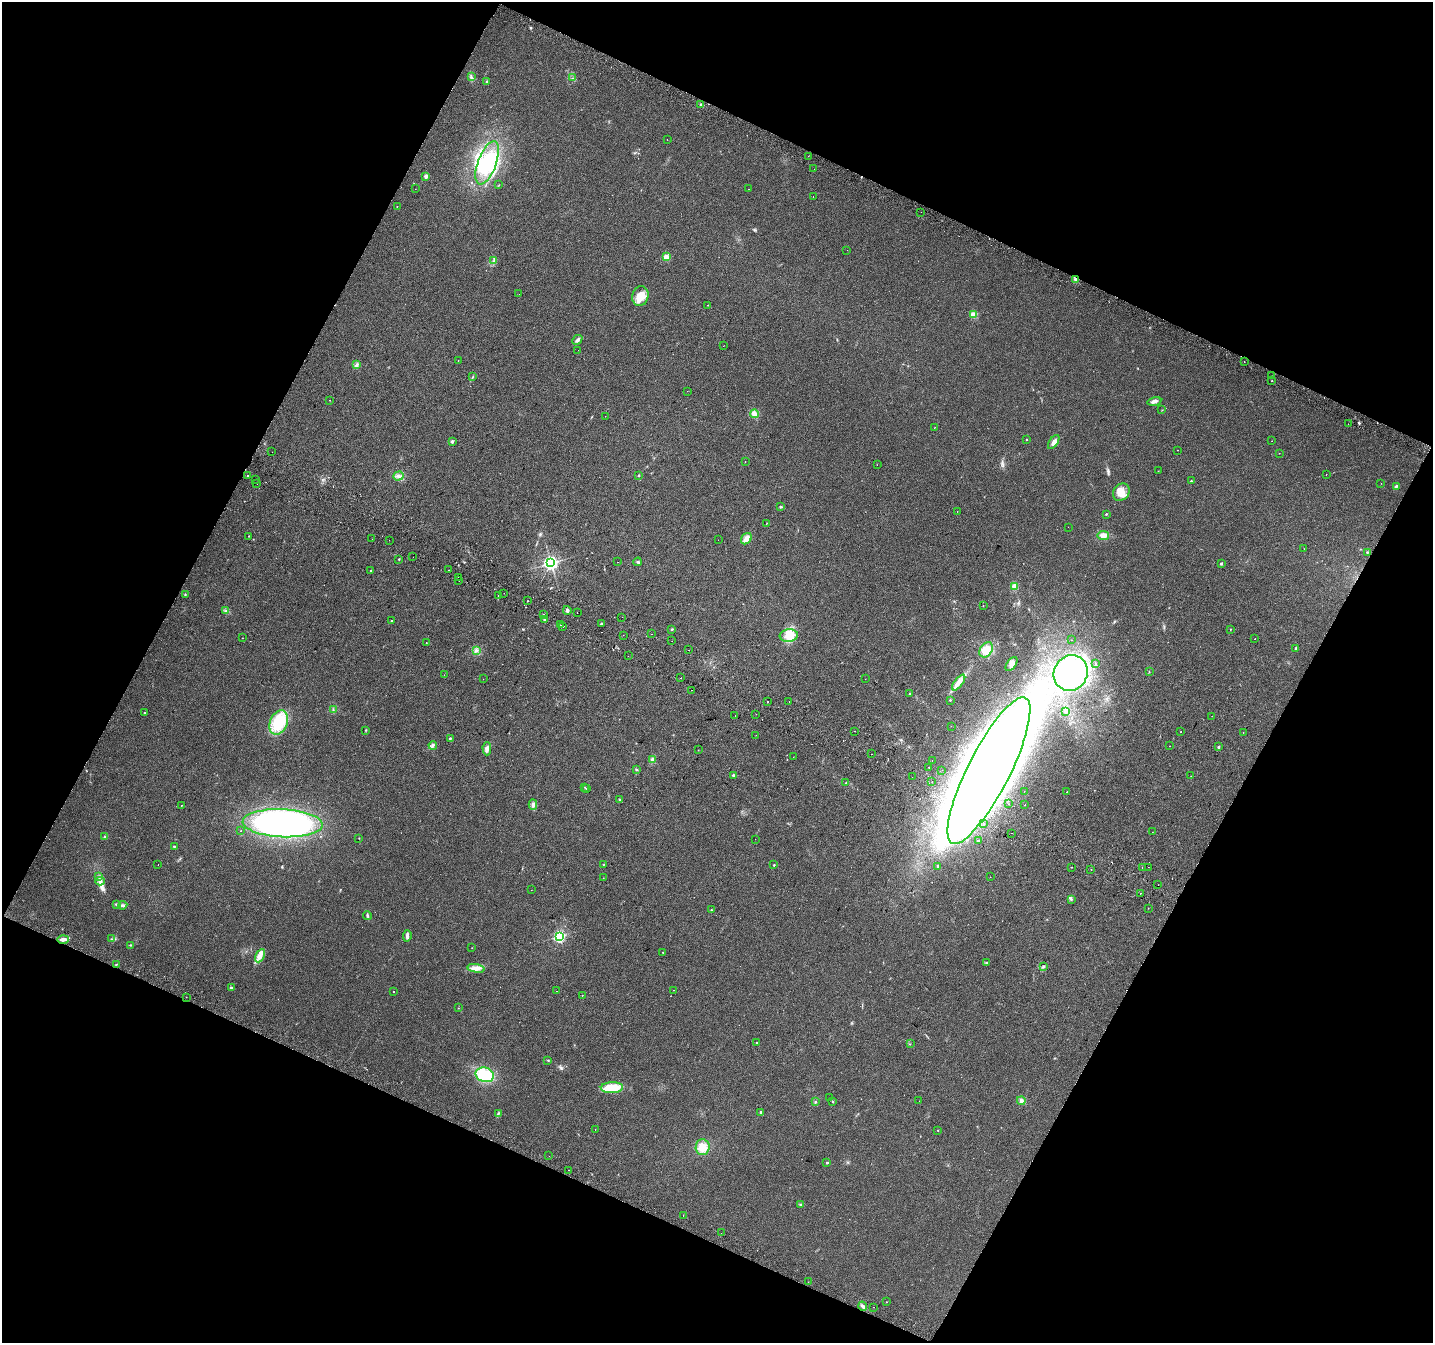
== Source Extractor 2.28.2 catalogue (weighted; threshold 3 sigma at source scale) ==
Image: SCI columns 38-5761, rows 322-5684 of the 5790 x 5939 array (HDU 1 of 3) = the unmasked area's bounding box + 8 px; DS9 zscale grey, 4 x 4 block average (1 PNG px = mean of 4 x 4 image px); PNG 1435 x 1345 px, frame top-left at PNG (2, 2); each listed source drawn as its Kron ellipse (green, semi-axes under 4 px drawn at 4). Shown black and unused: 45% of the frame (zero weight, under 2 of 3 exposures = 3% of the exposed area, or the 3 px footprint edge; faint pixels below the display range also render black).
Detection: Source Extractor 2.28.2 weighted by HDU 2 'WHT'. Background 0.05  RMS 0.0078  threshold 0.0351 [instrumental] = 3 sigma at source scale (4.5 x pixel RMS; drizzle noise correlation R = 1.50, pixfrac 1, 0.0396/0.0396 arcsec/px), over >= 5 px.
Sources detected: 270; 4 inside a brighter object's white glare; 18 cosmic-ray / hot-pixel residue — neither listed nor drawn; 4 inside a brighter listed object's ellipse — not listed separately; the other 244 listed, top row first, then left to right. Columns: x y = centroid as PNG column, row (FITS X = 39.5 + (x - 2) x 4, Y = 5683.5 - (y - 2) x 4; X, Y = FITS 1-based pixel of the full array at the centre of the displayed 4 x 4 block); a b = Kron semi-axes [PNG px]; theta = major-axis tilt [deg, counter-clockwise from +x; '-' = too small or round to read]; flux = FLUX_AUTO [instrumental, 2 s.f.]
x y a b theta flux
471 77 2 2 - 2.4
572 78 2 2 - 1.8
487 81 2 2 - 7.5
701 105 3 3 - 7.4
667 139 2 2 - 0.72
808 156 2 2 - 0.89
487 163 23 9 70 190
814 169 2 2 - 4.6
426 176 2 2 - 46
499 185 2 2 - 1.2
415 189 2 2 - 0.67
749 189 2 2 - 1.3
813 196 2 2 - 0.73
397 206 2 2 - 2.1
921 212 2 2 - 5.8
847 250 2 2 - 1
666 257 2 2 - 110
494 261 4 2 - 4.8
1076 279 3 3 - 9.5
519 294 2 2 - 4.6
640 296 10 8 77 64
708 305 2 2 - 0.95
974 315 2 2 - 200
577 340 6 3 43 12
723 346 2 2 - 0.75
578 350 2 2 - 0.9
458 361 2 2 - 0.99
1244 361 2 2 - 15
356 365 3 2 - 5.2
1271 376 2 2 - 1.9
473 377 3 2 - 3
1272 381 2 2 - 3.8
687 391 2 2 - 2.5
329 400 2 2 - 4.3
1154 401 7 3 13 17
1162 410 2 2 - 1.3
754 414 4 3 - 11
605 416 2 2 - 0.94
1348 424 2 2 - 0.59
935 427 2 2 - 1.1
1026 439 2 2 - 5.6
452 441 2 2 - 31
1272 441 2 2 - 0.78
1054 442 8 4 56 18
1177 450 2 2 - 1.5
272 452 2 2 - 2.9
1279 453 2 2 - 0.78
745 462 2 2 - 0.89
877 465 2 2 - 5.1
1158 471 2 2 - 1.6
1326 474 2 2 - 3.1
248 475 2 2 - 17
639 475 2 2 - 3.6
398 476 5 2 - 9.3
255 479 2 2 - 3.8
1191 481 2 2 - 5.6
257 483 2 2 - 5.2
1381 483 2 2 - 0.7
1396 486 4 2 - 7
1121 492 9 7 53 42
781 507 3 2 - 4.2
957 511 2 2 - 1.8
1106 514 2 2 - 4
767 523 2 2 - 1.3
1068 527 2 2 - 0.56
249 536 2 2 - 3.2
1103 536 6 4 -8 30
372 539 2 2 - 1.7
746 539 6 4 48 20
389 540 2 2 - 1.6
718 540 2 2 - 0.74
1304 549 2 2 - 1.5
1367 552 2 2 - 3.6
413 557 2 2 - 0.78
399 559 2 2 - 5.4
617 562 2 2 - 5.5
638 562 4 2 - 5.8
551 563 3 2 - 1700
1221 564 3 2 - 6.1
371 570 2 2 - 2.2
449 570 2 2 - 3.3
458 577 2 2 - 0.74
459 580 2 2 - 2.6
1014 586 2 2 - 44
504 593 2 2 - 1.2
185 595 3 2 - 3.4
498 596 2 2 - 1.7
527 601 2 2 - 2.6
983 606 2 2 - 2.3
567 610 4 2 - 9.6
226 611 2 2 - 4.3
577 612 2 2 - 5.9
543 615 2 2 - 3.1
622 617 2 2 - 0.84
544 620 2 2 - 2.5
391 621 2 2 - 3.7
601 624 2 2 - 6.5
561 625 2 2 - 4.8
563 627 2 2 - 1.8
672 629 3 2 - 2.6
1230 629 2 2 - 3.2
652 634 2 2 - 1.9
623 635 2 2 - 3.6
789 635 9 6 5 43
242 638 2 2 - 1.1
1255 639 2 2 - 39
1071 640 2 2 - 3
672 641 2 2 - 1.3
426 643 2 2 - 2.4
1296 648 2 2 - 24
689 650 2 2 - 6.1
986 650 8 6 56 59
476 651 3 2 - 5.1
628 656 2 2 - 1.9
1012 664 8 4 54 23
1095 664 4 2 - 3.4
1149 672 2 2 - 1.7
1071 673 18 16 62 220
444 675 2 2 - 0.81
681 678 2 2 - 1.8
483 679 2 2 - 1.1
865 679 2 2 - 1.2
959 683 9 3 53 26
691 690 2 2 - 2.2
909 694 2 2 - 1.7
950 700 2 2 - 6.8
767 701 2 2 - 5
789 702 2 2 - 1.8
333 710 3 2 - 4.1
1065 711 2 2 - 32
144 713 2 2 - 1.8
756 714 2 2 - 0.67
735 716 2 2 - 0.82
1212 716 2 2 - 1.4
279 722 12 8 68 160
951 726 2 2 - 1
366 730 2 2 - 1.7
854 731 2 2 - 8.5
1181 732 2 2 - 3.5
1243 732 2 2 - 1.3
756 735 2 2 - 1
450 738 2 2 - 12
433 745 4 3 - 8.9
1170 746 2 2 - 5.8
1218 747 2 2 - 16
487 749 6 3 -90 14
698 750 2 2 - 1.1
871 754 2 2 - 6.4
793 757 2 2 - 0.84
652 759 4 3 - 12
932 761 2 2 - 7.1
929 767 2 2 - 3.9
636 769 2 2 - 2.7
942 770 2 2 - 1.2
989 771 81 21 63 7900
733 775 3 2 - 6.2
1191 776 2 2 - 0.7
912 777 2 2 - 5.1
932 781 2 2 - 1.6
846 783 2 2 - 2.9
584 787 2 2 - 1.8
586 789 2 2 - 1.8
1024 791 2 2 - 2
1067 792 2 2 - 1.6
620 800 3 2 - 3.7
533 804 5 4 - 14
1008 804 2 2 - 1.6
181 805 2 2 - 2.4
1025 805 2 2 - 11
283 823 40 14 -3 1200
984 823 2 2 - 18
241 831 2 2 - 2.2
1152 832 2 2 - 1.1
1011 833 2 2 - 2.4
105 837 4 2 - 5.8
359 838 2 2 - 2.7
755 839 2 2 - 0.58
978 841 3 2 - 3.2
174 846 2 2 - 9.4
158 865 2 2 - 2.1
603 865 2 2 - 1.7
774 865 2 2 - 5.2
938 866 2 2 - 11
1071 867 2 2 - 2.5
1148 867 2 2 - 1
1142 868 2 2 - 2.8
1091 870 2 2 - 3.4
98 876 2 2 - 2.9
990 877 2 2 - 1.9
603 878 2 2 - 0.92
100 881 5 4 - 12
1158 885 2 2 - 1
531 890 2 2 - 0.7
1140 894 2 2 - 1.4
1071 899 3 2 - 5.4
116 904 2 2 - 2.2
123 905 4 3 - 9.4
1148 908 2 2 - 1.1
711 910 2 2 - 4.2
367 916 4 2 - 6.5
407 936 6 3 84 12
559 936 2 2 - 860
63 939 5 3 - 17
111 939 2 2 - 2.4
130 945 2 2 - 4.2
472 948 2 2 - 0.88
663 952 2 2 - 5.2
260 956 7 3 63 21
986 962 2 2 - 3.3
116 965 2 2 - 2.4
1043 966 3 2 - 3.3
476 968 9 4 -10 24
231 987 2 2 - 21
673 990 2 2 - 3.2
556 991 2 2 - 22
393 992 2 2 - 1.7
582 995 2 2 - 1.9
186 997 2 2 - 4.4
458 1008 2 2 - 1.7
757 1042 2 2 - 4.2
910 1044 2 2 - 1.5
548 1061 2 2 - 2.3
485 1075 9 7 -19 160
612 1088 11 5 2 89
830 1098 2 2 - 1.1
833 1101 2 2 - 2.7
919 1101 2 2 - 1.2
1021 1101 4 3 - 9.7
815 1102 2 2 - 4.2
761 1112 2 2 - 23
498 1114 4 2 - 6
595 1129 2 2 - 1.2
938 1130 2 2 - 2.8
703 1147 8 7 - 39
549 1156 2 2 - 3.7
827 1163 2 2 - 10
569 1170 2 2 - 1.5
800 1205 3 2 - 3.6
683 1216 2 2 - 3.2
721 1233 2 2 - 3.5
808 1282 2 2 - 1.7
886 1302 2 2 - 2.4
863 1306 5 2 - 13
874 1307 2 2 - 1.2
Overlapping masked pixels (flux is a lower limit): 1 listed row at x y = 1076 279
Diffuse or blended objects may show on this block-average render without a row.